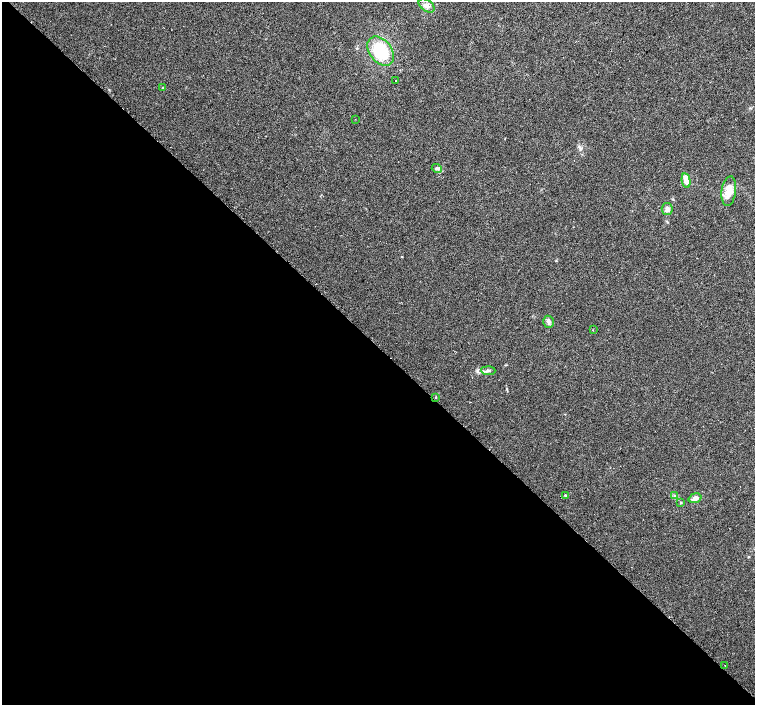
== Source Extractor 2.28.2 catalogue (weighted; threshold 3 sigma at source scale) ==
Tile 14 of 4 x 4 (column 2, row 4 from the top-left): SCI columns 1561-3065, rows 208-1613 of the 6096 x 6087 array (HDU 1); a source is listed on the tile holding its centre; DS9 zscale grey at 2 x 2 block average (1 PNG px = mean of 2 x 2 image px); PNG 757 x 707 px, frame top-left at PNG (2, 2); each listed source drawn as its Kron ellipse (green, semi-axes under 4 px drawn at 4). Shown black and unused: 51% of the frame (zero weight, under 2 of 3 exposures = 2% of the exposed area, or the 3 px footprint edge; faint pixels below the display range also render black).
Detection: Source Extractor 2.28.2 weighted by HDU 2 'WHT'; one run over the whole footprint, this tile lists its part. Background 0.0314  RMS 0.0055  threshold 0.0248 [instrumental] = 3 sigma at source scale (4.5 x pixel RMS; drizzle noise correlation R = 1.50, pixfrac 1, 0.0396/0.0396 arcsec/px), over >= 5 px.
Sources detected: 19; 1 cosmic-ray / hot-pixel residue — neither listed nor drawn; the other 18 listed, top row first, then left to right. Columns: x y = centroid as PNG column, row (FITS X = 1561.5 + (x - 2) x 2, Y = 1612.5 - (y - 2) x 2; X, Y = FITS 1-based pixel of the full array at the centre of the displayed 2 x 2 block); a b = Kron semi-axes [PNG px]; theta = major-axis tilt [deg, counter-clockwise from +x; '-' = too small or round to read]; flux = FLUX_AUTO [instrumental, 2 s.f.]
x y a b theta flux
427 5 9 5 -36 5.6
381 51 16 11 -52 57
395 81 2 2 - 2.2
163 88 2 2 - 1.2
355 119 2 2 - 0.87
437 168 5 4 - 3
686 180 7 4 -78 14
729 191 15 7 82 18
667 209 6 5 - 4.8
548 322 6 5 - 3.9
593 330 2 2 - 0.8
488 371 7 4 -3 3.2
436 397 2 2 - 4.2
675 495 3 3 - 1.5
566 496 3 3 - 1.6
695 498 6 4 18 6.6
681 503 3 3 - 0.94
725 665 2 2 - 1.2
Diffuse or blended objects may show on this block-average render without a row.